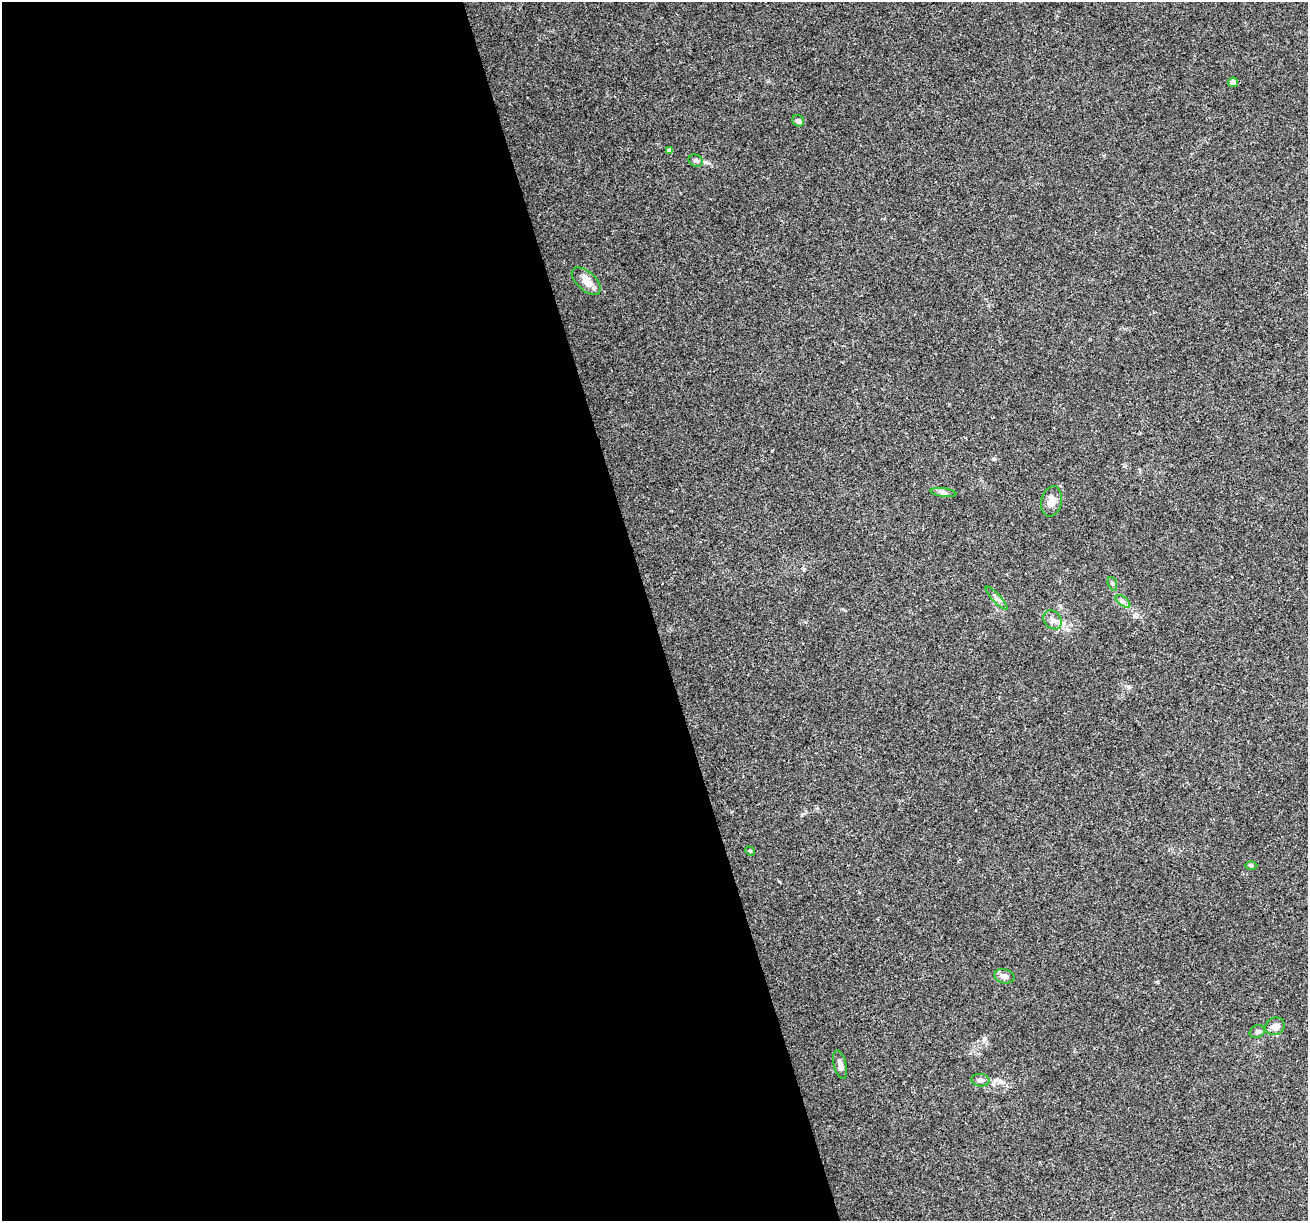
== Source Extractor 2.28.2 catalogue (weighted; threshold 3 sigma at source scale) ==
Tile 9 of 4 x 4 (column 1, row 3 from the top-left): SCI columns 1-1306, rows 1323-2541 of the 5223 x 5030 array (HDU 1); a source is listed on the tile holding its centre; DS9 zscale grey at full resolution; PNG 1310 x 1223 px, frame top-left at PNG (2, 2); each listed source drawn as its Kron ellipse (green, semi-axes under 4 px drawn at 4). Shown black and unused: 50% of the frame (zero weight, under 3 of 4 exposures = <1% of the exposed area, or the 3 px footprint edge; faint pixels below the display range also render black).
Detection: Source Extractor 2.28.2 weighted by HDU 2 'WHT'; one run over the whole footprint, this tile lists its part. Background 0.0571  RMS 0.0043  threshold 0.0194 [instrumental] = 3 sigma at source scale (4.5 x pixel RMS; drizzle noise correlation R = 1.50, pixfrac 1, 0.0396/0.0396 arcsec/px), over >= 5 px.
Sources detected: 18; all 18 listed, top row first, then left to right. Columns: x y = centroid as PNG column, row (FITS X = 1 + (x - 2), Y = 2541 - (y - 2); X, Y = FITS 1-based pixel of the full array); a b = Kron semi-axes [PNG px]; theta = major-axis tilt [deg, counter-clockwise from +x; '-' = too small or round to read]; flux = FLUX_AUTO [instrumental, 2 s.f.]
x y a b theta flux
1233 82 5 4 - 2.8
798 121 6 5 - 1.2
670 150 4 4 - 1.2
696 161 7 6 - 1.1
586 281 17 9 -42 4.1
943 493 13 4 -7 1.2
1051 501 15 10 78 4
1112 584 7 4 -70 0.7
997 598 15 3 -47 1.2
1123 601 8 4 -38 1.2
1053 620 10 8 -49 2.3
750 851 5 4 - 0.44
1251 865 6 4 0 0.51
1004 976 10 7 -13 2.2
1275 1026 10 8 26 3.2
1257 1032 8 6 25 1.1
840 1065 14 6 -77 2
980 1080 9 6 -7 1.5
Unlisted compact peaks at least as high as the median listed source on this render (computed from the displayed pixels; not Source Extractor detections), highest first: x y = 994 459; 1134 616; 1129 687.